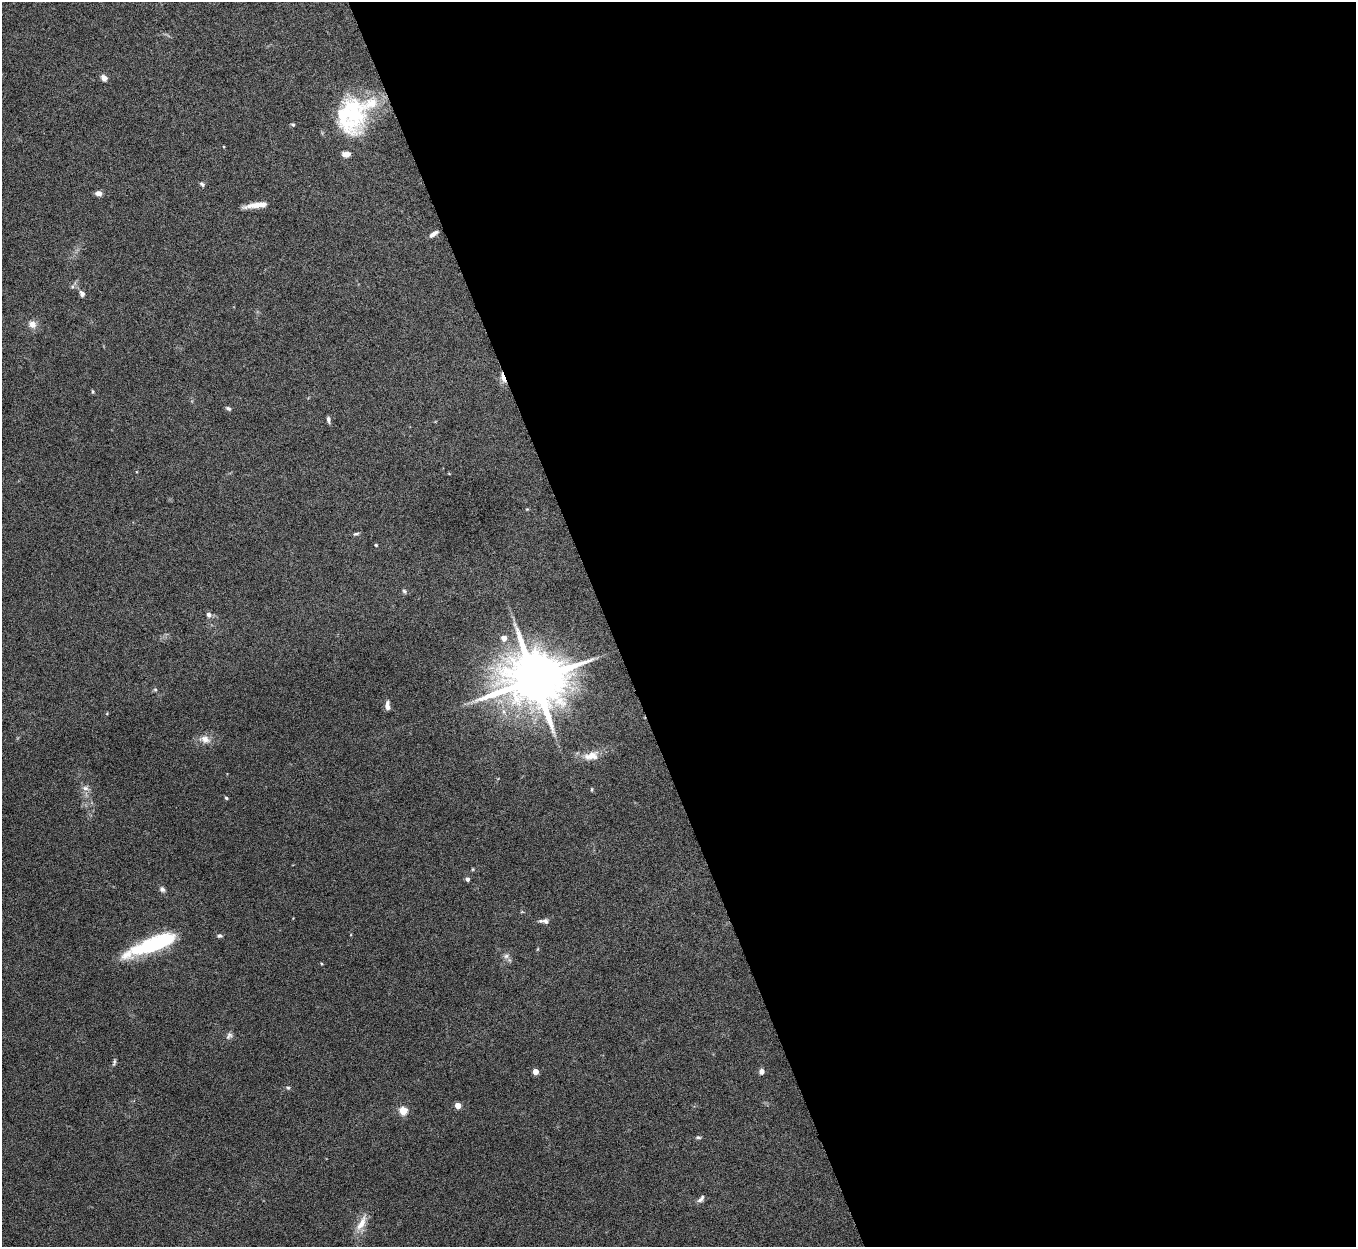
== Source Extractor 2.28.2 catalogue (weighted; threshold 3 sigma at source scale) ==
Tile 8 of 4 x 4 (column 4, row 2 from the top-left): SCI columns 4063-5416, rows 2639-3883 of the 5420 x 5405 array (HDU 1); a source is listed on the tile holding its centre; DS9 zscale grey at full resolution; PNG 1358 x 1249 px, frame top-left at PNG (2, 2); no overlay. Shown black and unused: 55% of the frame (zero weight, under 5 of 10 exposures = <1% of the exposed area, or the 3 px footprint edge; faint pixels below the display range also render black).
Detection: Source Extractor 2.28.2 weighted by HDU 2 'WHT'; one run over the whole footprint, this tile lists its part. Background 0.142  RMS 0.0056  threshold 0.023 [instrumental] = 3 sigma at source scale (4.09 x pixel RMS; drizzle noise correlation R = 1.36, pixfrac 0.8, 0.05/0.05 arcsec/px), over >= 5 px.
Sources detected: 48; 2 inside a brighter object's white glare — not listed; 2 inside a brighter listed object's ellipse — not listed separately; the other 44 listed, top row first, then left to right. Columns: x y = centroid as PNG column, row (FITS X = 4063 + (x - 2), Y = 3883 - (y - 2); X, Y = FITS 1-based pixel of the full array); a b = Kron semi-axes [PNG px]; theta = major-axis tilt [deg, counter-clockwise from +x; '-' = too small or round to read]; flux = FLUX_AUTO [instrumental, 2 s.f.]
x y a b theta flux
104 78 7 6 - 2.5
354 114 50 26 -77 35
293 125 5 3 - 0.64
224 147 3 2 - 0.45
202 184 7 5 -44 1
99 193 7 5 -10 2.8
256 205 26 5 8 6.4
433 234 10 5 35 2.4
82 293 8 6 -62 1.7
32 324 10 9 - 3.5
503 378 9 4 -68 11
93 392 5 3 - 0.6
228 408 7 4 -31 1.1
328 419 7 4 -81 1.4
356 534 7 4 12 0.97
376 545 4 3 - 0.53
404 591 6 5 - 0.93
209 615 7 6 - 1.6
504 638 5 5 - 4.4
534 679 16 14 6 4300
155 690 5 5 - 0.7
387 706 10 5 -87 2.7
205 739 14 10 -21 4.4
591 756 22 12 14 6.6
85 788 9 6 -1 2
592 789 5 3 - 0.49
226 798 4 4 - 0.7
473 869 5 3 - 0.47
467 879 4 4 - 1.6
162 889 7 6 - 1.4
544 921 13 5 -4 2
219 936 6 5 - 1
159 942 62 13 21 46
506 956 10 6 10 1.7
229 1036 11 7 52 1.7
114 1062 11 4 73 1
761 1071 5 5 - 2.6
535 1072 4 4 - 6.5
288 1088 5 5 - 0.74
458 1105 4 4 - 7.6
403 1110 5 5 - 19
698 1137 7 4 -16 0.81
701 1199 12 5 50 1.7
361 1223 25 8 61 6.5
Overlapping masked pixels (flux is a lower limit): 1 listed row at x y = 503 378